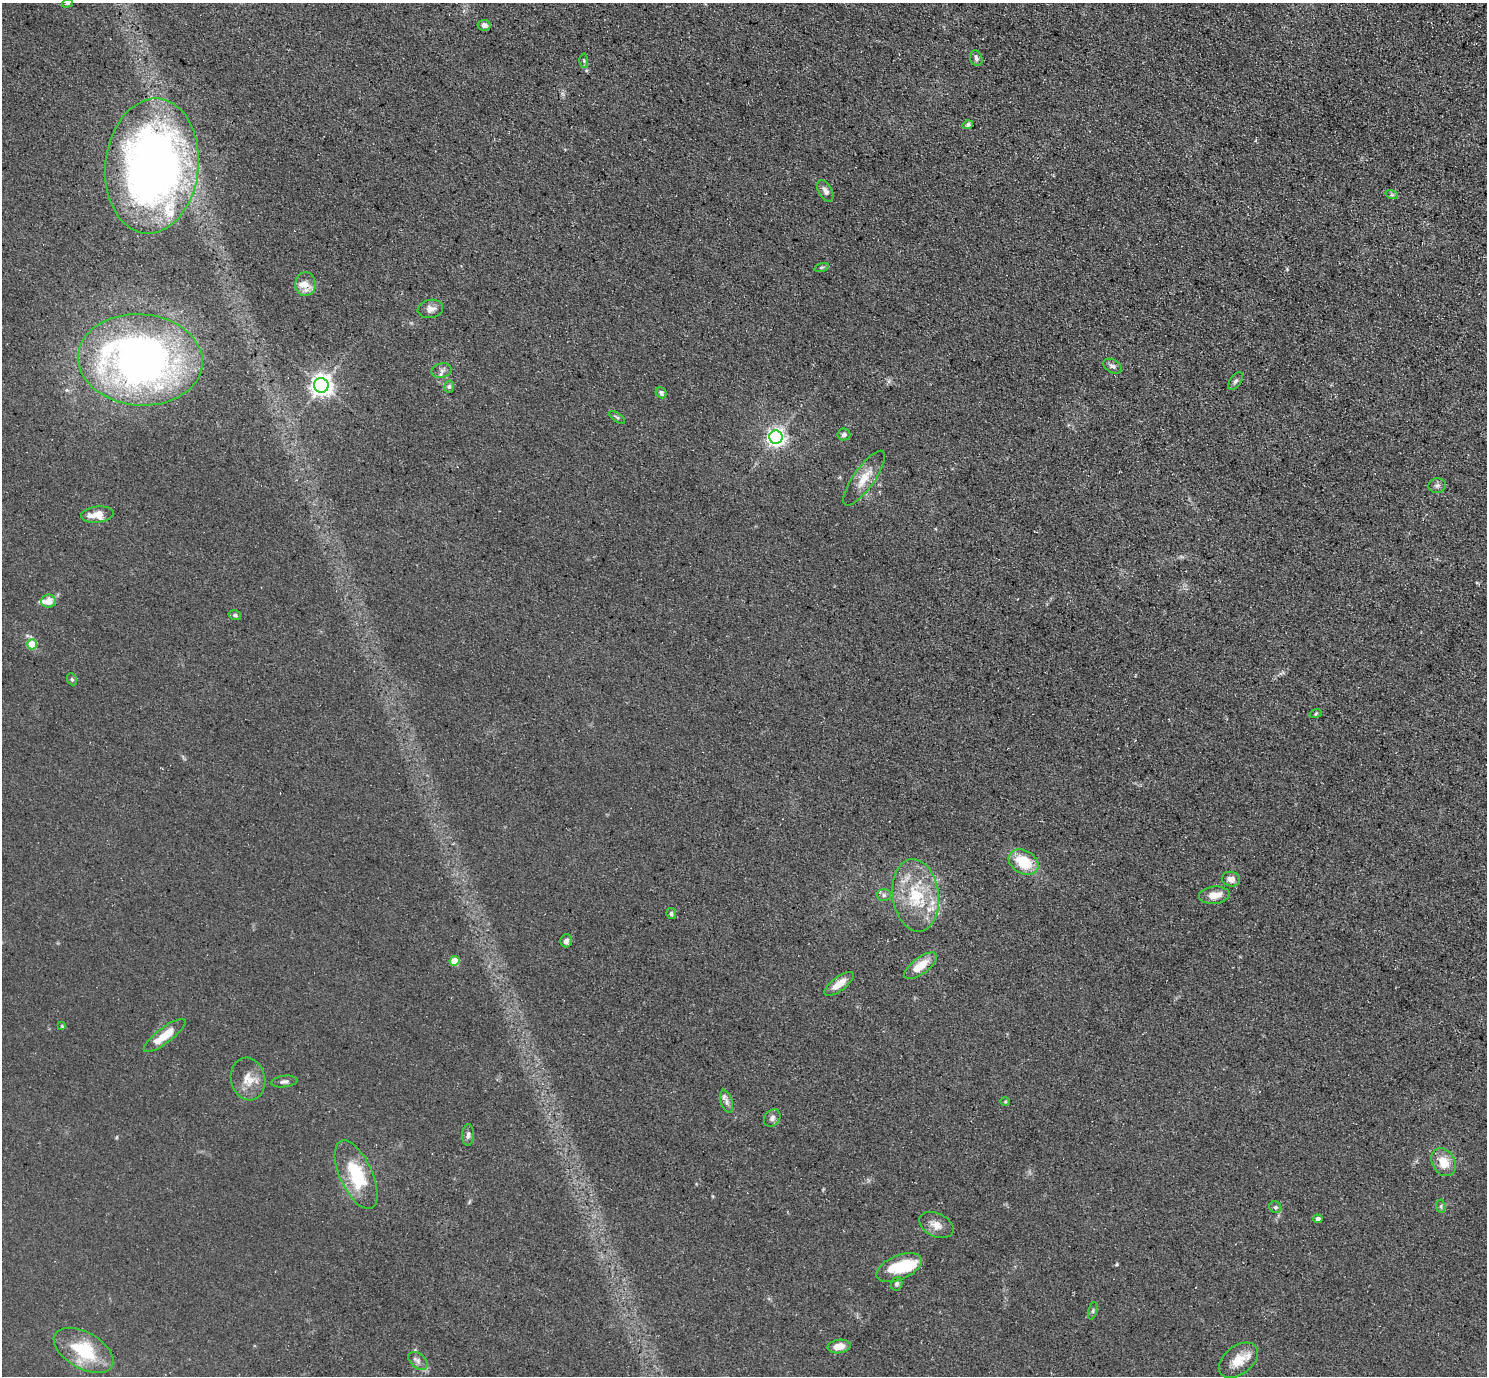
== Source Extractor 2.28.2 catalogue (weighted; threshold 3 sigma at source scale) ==
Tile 10 of 4 x 4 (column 2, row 3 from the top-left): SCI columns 1486-2970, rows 1528-2901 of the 5939 x 5943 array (HDU 1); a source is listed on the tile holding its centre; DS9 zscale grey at full resolution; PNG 1489 x 1378 px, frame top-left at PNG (2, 3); each listed source drawn as its Kron ellipse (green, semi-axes under 4 px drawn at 4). Shown black and unused: <1% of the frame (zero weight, under 3 of 5 exposures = <1% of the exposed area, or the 3 px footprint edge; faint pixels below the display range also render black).
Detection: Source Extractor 2.28.2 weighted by HDU 2 'WHT'; one run over the whole footprint, this tile lists its part. Background 0.0727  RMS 0.0089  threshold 0.0403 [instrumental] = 3 sigma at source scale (4.5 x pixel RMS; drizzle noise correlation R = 1.50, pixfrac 1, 0.05/0.05 arcsec/px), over >= 5 px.
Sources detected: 65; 2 inside a brighter object's white glare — neither listed nor drawn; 3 inside a brighter listed object's ellipse — not listed separately; the other 60 listed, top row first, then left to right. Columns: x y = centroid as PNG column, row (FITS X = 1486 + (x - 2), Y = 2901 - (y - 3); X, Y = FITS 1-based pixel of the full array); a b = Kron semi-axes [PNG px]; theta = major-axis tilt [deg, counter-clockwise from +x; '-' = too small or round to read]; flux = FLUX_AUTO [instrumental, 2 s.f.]
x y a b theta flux
67 3 5 4 - 1.1
484 25 6 5 - 3.3
976 58 8 6 -71 2.8
584 61 7 3 -88 1.3
968 125 5 4 - 2.1
152 166 68 46 84 590
825 191 12 6 -60 4
1392 195 6 4 -18 1.6
822 267 7 3 19 1.2
305 284 12 10 89 7.7
430 309 13 9 11 5.5
140 360 62 45 -4 500
1112 366 10 6 -27 3.4
442 371 10 7 12 3.5
1235 381 10 5 53 2.3
321 385 7 7 - 580
449 387 6 5 - 1.7
661 393 6 5 - 2.6
617 417 9 3 -36 1.5
844 434 6 6 - 2.7
776 437 6 6 - 370
864 478 33 10 55 15
1437 486 8 7 - 2.8
97 515 16 8 7 13
48 601 7 6 - 8.8
235 615 6 4 -16 2
32 644 5 5 - 25
72 679 6 4 -68 1.5
1316 713 6 4 20 1.3
1023 862 16 11 -31 29
1231 879 9 7 -12 6.2
884 895 7 6 - 2.4
916 895 36 23 -82 49
1215 895 15 8 6 11
671 914 5 5 - 1.7
566 941 6 5 - 3.4
454 961 5 5 - 24
920 966 19 8 36 16
839 984 17 7 37 11
62 1026 4 4 - 0.94
165 1036 25 7 37 18
248 1079 21 17 -78 14
284 1082 13 5 7 3
726 1101 12 5 -73 3.9
1005 1101 5 3 - 0.97
772 1118 9 7 51 3.2
468 1135 11 5 88 2.9
1444 1162 15 11 -59 14
356 1175 37 16 -65 46
1441 1206 7 4 -85 1.7
1275 1207 6 5 - 2
1318 1219 5 4 - 3.5
936 1225 18 11 -25 8.5
899 1267 24 12 22 32
897 1284 7 5 73 2
1093 1311 9 3 77 1.6
839 1346 11 6 7 9.4
84 1350 33 18 -30 44
1238 1360 22 14 38 16
418 1361 11 7 -39 3.9
Isophote crosses this tile's border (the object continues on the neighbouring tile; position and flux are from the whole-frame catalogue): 1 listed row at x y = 67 3